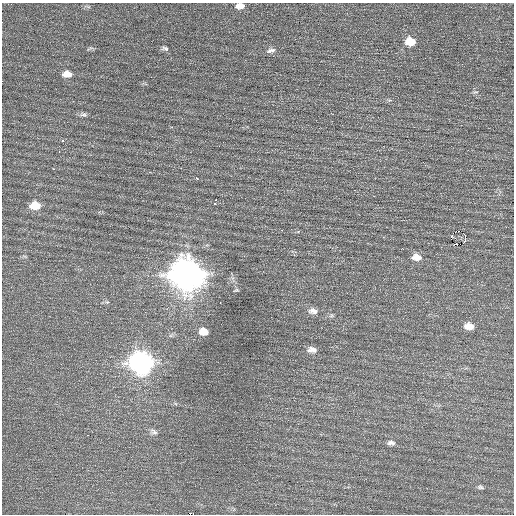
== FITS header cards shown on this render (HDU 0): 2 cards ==
NAXIS1  =                  512 / Axis length
NAXIS2  =                  512 / Axis length

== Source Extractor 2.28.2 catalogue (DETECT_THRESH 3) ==
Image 512 x 512 px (HDU 0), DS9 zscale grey, 1 PNG px = 1 image px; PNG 516 x 516 px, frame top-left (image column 1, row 512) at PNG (2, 3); no overlay
Background 0.285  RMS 0.72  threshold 2.15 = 3 sigma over >= 5 px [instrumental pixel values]
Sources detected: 34; all 34 listed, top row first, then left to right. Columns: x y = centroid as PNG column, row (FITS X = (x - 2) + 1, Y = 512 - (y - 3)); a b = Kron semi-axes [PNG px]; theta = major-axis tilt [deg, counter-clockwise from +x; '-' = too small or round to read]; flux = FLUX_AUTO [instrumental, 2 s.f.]
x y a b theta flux
240 6 10 6 4 340
410 41 10 8 -2 830
165 48 9 5 -14 120
271 50 14 7 9 200
67 74 11 7 -3 390
83 115 12 5 -9 140
172 127 2 2 - 300
63 140 4 3 - 83
59 151 3 2 - 47
53 169 3 2 - 99
197 178 3 3 - 330
216 199 3 2 - 100
215 203 3 3 - 220
35 206 11 8 3 740
458 231 2 2 - 1800
465 235 2 2 - 490
451 238 5 2 - 480
465 240 4 2 - 110
455 244 3 2 - 120
417 257 12 8 -6 380
186 274 14 12 -13 73000
236 290 7 4 21 66
220 302 3 2 - 210
313 311 13 8 -8 270
469 326 11 7 -7 390
203 332 9 7 -9 460
312 350 12 7 -7 260
141 363 12 10 -7 23000
154 432 9 6 -35 160
88 435 2 2 - 270
391 443 11 6 -3 170
480 487 9 5 -14 96
112 492 3 2 - 58
157 510 2 2 - 26
At the frame edge (FLAGS 8, measured only in part): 1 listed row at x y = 240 6